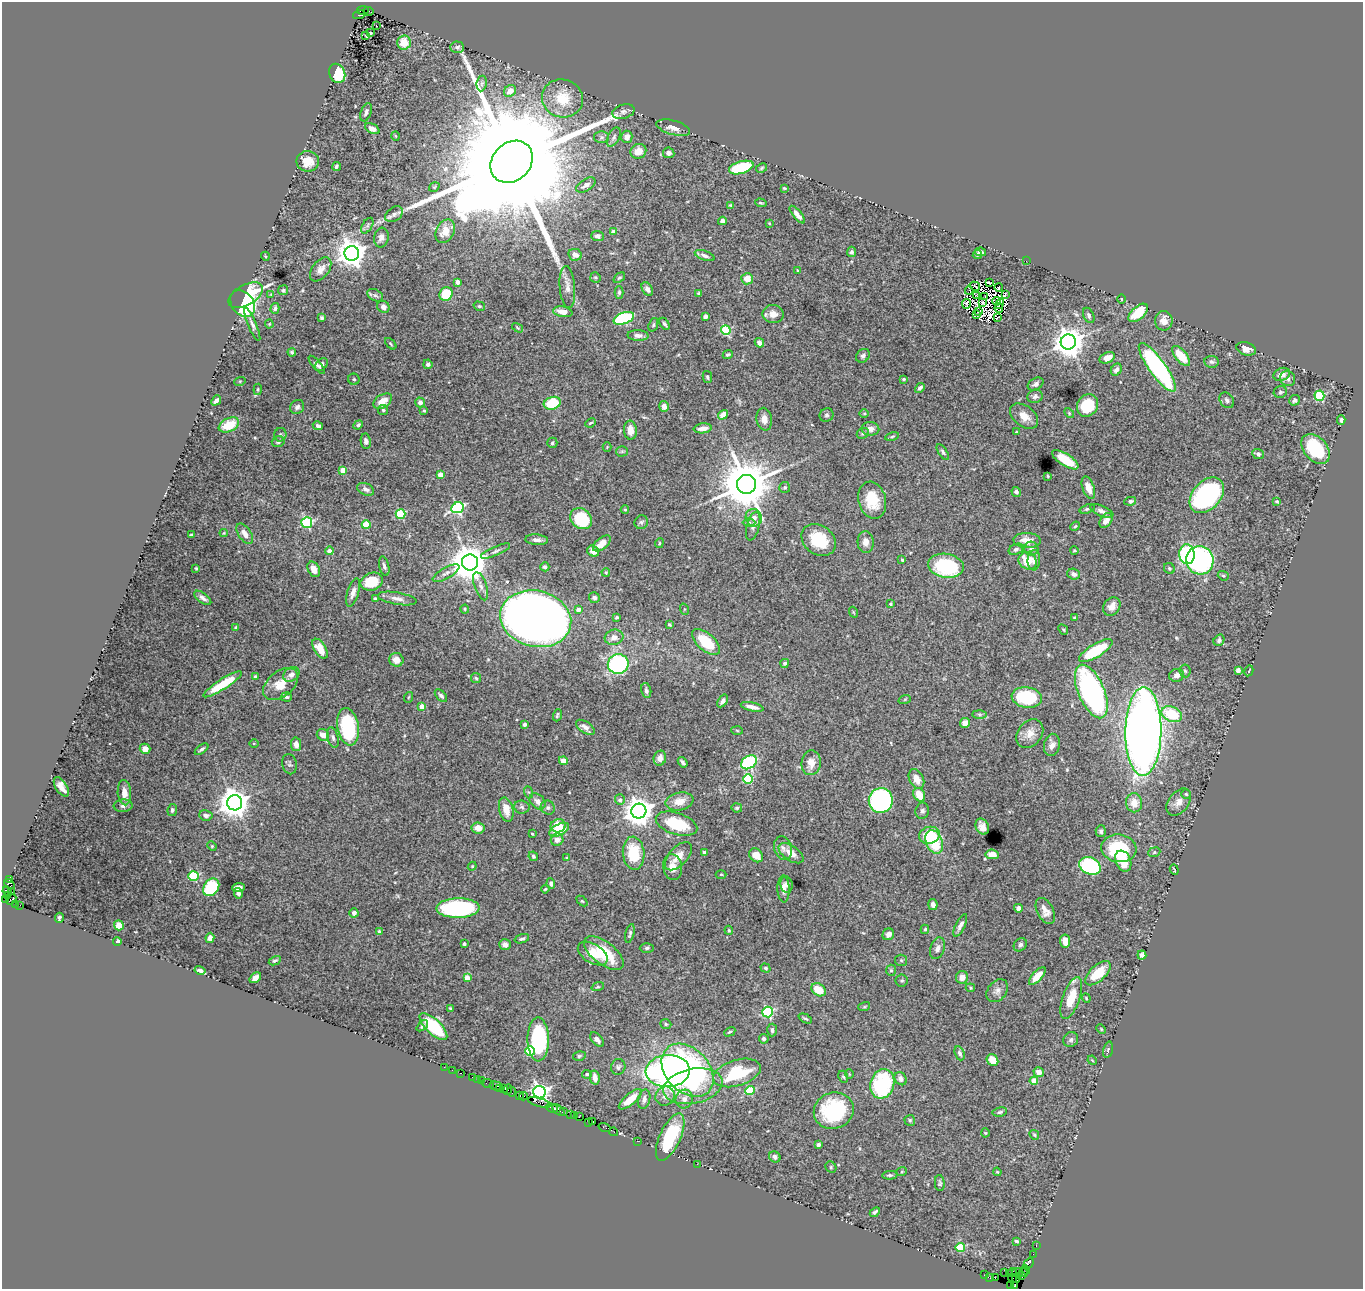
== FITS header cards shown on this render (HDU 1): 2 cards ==
NAXIS1  =                 1361
NAXIS2  =                 1287

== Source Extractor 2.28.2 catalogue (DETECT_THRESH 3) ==
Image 1361 x 1287 px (HDU 1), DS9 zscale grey, 1 PNG px = 1 image px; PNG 1365 x 1291 px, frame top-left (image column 1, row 1287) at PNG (2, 2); each listed source drawn as its Kron ellipse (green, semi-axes under 4 px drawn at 4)
Background 2.77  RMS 0.035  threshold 0.104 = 3 sigma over >= 5 px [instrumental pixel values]
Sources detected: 515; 7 with non-positive FLUX_AUTO (blend fragments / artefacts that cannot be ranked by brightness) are neither listed nor drawn; of the other 508, the 500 brightest by FLUX_AUTO listed and drawn (8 fainter detections omitted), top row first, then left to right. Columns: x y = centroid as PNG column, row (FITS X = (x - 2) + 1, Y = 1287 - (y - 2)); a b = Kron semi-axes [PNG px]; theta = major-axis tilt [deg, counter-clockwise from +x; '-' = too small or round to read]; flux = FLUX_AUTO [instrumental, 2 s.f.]
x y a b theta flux
363 10 6 3 6 480
369 11 5 3 - 530
359 15 6 3 15 530
377 26 3 2 - 8.3
370 33 3 3 - 2.7
366 35 4 2 - 2.8
404 42 7 6 - 36
457 47 7 6 - 5.4
337 73 10 8 -68 87
482 83 8 5 83 5.4
510 91 6 5 - 19
562 98 21 19 -17 61
366 112 9 5 70 7.5
623 112 11 7 15 8.9
673 128 17 7 -16 21
372 129 8 4 -26 13
395 136 5 3 - 2.2
602 137 7 6 - 5.6
614 137 10 6 61 7.8
627 137 6 5 - 15
638 151 8 7 - 31
669 153 6 5 - 6.8
308 161 11 10 - 38
512 162 23 19 44 160000
336 166 4 3 - 4.5
741 167 12 6 16 150
761 168 6 4 28 3.4
586 185 11 6 32 10
434 187 5 3 - 2.2
784 188 4 3 - 2.3
761 203 6 3 -17 2.8
730 205 4 4 - 2.3
394 214 10 7 37 8.7
797 214 11 4 -51 14
722 221 4 4 - 12
769 223 3 2 - 1.8
367 226 8 5 59 5.3
445 231 12 9 63 30
613 232 4 4 - 14
597 236 6 5 - 10
381 238 10 7 82 11
851 252 5 4 - 5.5
981 252 5 4 - 6.7
352 253 7 7 - 3000
977 254 5 4 - 4.8
575 255 7 6 - 16
265 256 4 3 - 2
705 256 10 4 -21 8.7
1026 261 2 2 - 3.7
321 269 14 8 52 15
797 270 4 3 - 1.8
595 277 5 5 - 3.4
619 278 6 4 39 3.5
747 279 5 5 - 27
457 282 4 4 - 15
989 282 3 2 - 4.2
975 286 5 2 - 3.5
567 287 21 7 -85 18
999 287 4 2 - 4.8
647 289 7 5 -56 8.4
283 290 5 5 - 3.5
969 291 4 3 - 2.8
619 292 6 4 -90 4.4
271 294 4 4 - 2.1
446 294 7 6 - 78
699 294 4 3 - 4.4
1006 294 4 2 - 2.7
246 295 19 10 29 200
375 295 8 5 -28 6.4
976 295 3 2 - 2.4
985 296 3 2 - 2
1121 299 4 3 - 2.1
997 301 4 2 - 3.7
983 302 3 2 - 3.5
243 303 15 10 -51 170
966 304 5 3 - 4.1
1000 304 5 2 - 3.6
479 306 6 4 -15 3.3
383 307 6 5 - 11
275 308 5 4 - 4.9
999 308 5 2 - 2
979 311 3 2 - 3
563 312 10 5 -10 21
1138 313 12 6 42 62
773 314 10 9 - 20
976 315 4 2 - 3.1
1089 315 8 5 -66 6.1
705 316 4 4 - 9.1
998 317 3 2 - 2.4
322 318 4 3 - 4.3
624 318 11 5 19 240
1164 321 9 9 - 22
252 324 18 4 -67 8.2
269 324 4 4 - 2.5
665 324 7 4 -58 4.6
653 325 7 4 72 3.7
518 328 6 3 -32 2.6
726 330 5 4 - 140
638 335 10 5 -2 9.9
1068 342 7 7 - 3800
759 343 5 4 - 15
391 344 7 3 -46 3.1
1246 349 10 6 -17 15
292 352 4 3 - 3.4
728 354 5 4 - 3.4
863 356 7 6 - 6.6
1181 356 12 5 -50 59
1107 358 8 5 23 26
1212 362 7 6 - 5.3
428 364 5 4 - 6.8
317 365 11 4 -49 8.3
321 365 7 5 48 7.3
1157 367 29 8 -54 460
1116 370 6 5 - 11
1282 374 8 6 21 18
707 377 6 4 -79 4.4
1288 378 8 7 - 11
354 379 6 5 - 4.1
904 379 4 3 - 3.1
240 381 6 3 18 2.3
1036 384 8 5 30 7.6
920 388 6 4 43 7.2
258 389 5 3 - 3.1
1280 392 7 6 - 4.9
1035 396 8 6 25 7.5
1319 396 5 5 - 140
216 400 5 3 - 8.4
1227 400 8 6 -51 7.4
1294 400 5 5 - 6.1
383 401 10 6 33 30
420 402 5 5 - 9.7
552 403 9 6 18 86
1087 405 12 10 53 68
664 406 5 5 - 14
297 407 7 6 - 7.3
383 410 5 5 - 4.6
424 411 4 3 - 2.4
864 413 5 3 - 2.2
1069 413 6 3 -47 2.5
723 415 5 4 - 23
827 415 7 6 - 5.7
1024 416 16 10 -38 26
764 419 11 7 -80 19
1341 420 5 3 - 5.1
590 423 6 3 27 3.1
229 425 11 6 25 62
358 425 5 4 - 4.4
318 426 5 4 - 6.3
703 428 9 5 6 16
870 429 9 7 -4 13
630 430 9 6 -86 22
1016 432 3 3 - 2
863 433 6 5 - 5
280 435 7 6 - 4.5
892 436 7 3 12 2.9
366 441 8 5 -82 8
278 442 6 5 - 5.8
552 443 5 5 - 4.6
607 447 4 4 - 2.1
1316 449 17 11 -49 110
622 451 5 5 - 3.6
943 452 9 4 -57 5.4
1258 454 6 5 - 9
1065 460 15 6 -32 67
343 470 4 4 - 49
441 475 4 4 - 37
1048 476 4 3 - 2.4
747 484 9 9 - 15000
785 487 5 5 - 4.7
1088 488 12 6 -70 24
366 489 9 5 -25 9.4
1016 492 5 4 - 6.6
1207 495 20 14 48 480
872 500 19 13 -75 63
1130 501 6 4 11 6.4
1277 501 4 3 - 2.9
457 508 6 5 - 400
1087 509 8 4 18 3.9
625 510 4 3 - 3.6
1102 511 12 5 -24 9.3
401 514 5 4 - 140
754 518 9 8 - 15
581 519 11 9 -43 110
1106 520 8 5 54 16
641 522 7 6 - 5.1
749 522 6 4 -1 4
307 523 5 5 - 230
366 525 4 4 - 83
753 526 15 6 74 13
1075 526 5 4 - 2.4
224 533 4 4 - 1.9
245 534 11 6 -56 17
191 535 4 2 - 3.1
537 540 11 5 -4 11
819 540 18 14 -37 88
1027 540 13 7 -3 28
866 542 11 8 -87 18
602 543 10 5 40 30
659 543 5 3 - 2.5
1016 549 7 5 25 6.8
1031 549 7 7 - 10
1074 550 4 3 - 2.7
329 551 4 4 - 18
496 551 16 4 24 8
593 551 6 5 - 22
1187 554 10 7 -84 280
902 560 4 3 - 4.1
1034 560 10 6 86 10
1200 560 14 13 - 610
1028 561 9 8 - 48
470 562 8 8 - 6400
384 566 10 5 -76 6.5
946 566 18 12 -9 190
545 567 4 4 - 6.2
196 568 3 2 - 2.3
1169 568 6 5 - 3.8
314 569 8 5 -64 25
606 572 4 3 - 2.6
446 573 15 5 29 11
1074 574 6 5 - 10
1223 576 6 4 -21 3.4
372 582 11 8 20 73
481 586 15 6 -71 12
353 592 15 5 73 13
203 598 10 5 -36 9
375 598 4 3 - 3.2
594 598 5 5 - 6.6
397 599 19 6 -10 15
891 604 4 3 - 3.4
1112 606 10 8 52 18
465 609 4 4 - 2.5
578 609 4 4 - 14
684 609 6 3 -72 2.6
853 612 5 3 - 2.2
616 617 4 3 - 3
1074 617 4 3 - 2.9
536 619 36 28 -13 4800
669 624 4 3 - 3.4
236 628 4 3 - 6.6
1063 630 5 4 - 3.1
614 637 9 7 17 18
1219 640 6 5 - 6.1
706 642 17 8 -41 83
320 649 11 6 -58 34
1096 651 19 6 31 120
396 660 7 7 - 19
785 663 4 4 - 4.7
618 664 10 10 - 310
1238 670 4 4 - 8.7
1185 671 6 5 - 4.4
1249 671 5 2 - 2.1
291 674 8 6 34 15
1177 675 7 6 - 9.9
255 676 3 3 - 4
476 678 5 5 - 3.6
222 684 22 5 32 83
281 684 20 12 39 43
646 690 8 5 -78 7
1091 691 28 13 -67 470
441 696 7 4 -46 5.4
286 697 5 4 - 5.4
409 697 5 3 - 2.5
1027 697 15 10 -9 140
905 699 6 4 19 2.9
723 701 7 4 57 6.1
422 706 4 4 - 23
752 707 12 4 -13 14
979 714 7 4 -1 4.7
1172 714 11 7 -24 100
557 715 6 3 70 3.9
965 723 5 4 - 17
525 724 4 4 - 5.6
348 727 19 10 -80 190
585 727 11 5 -33 13
737 730 6 4 -3 2.8
1143 731 44 18 89 2800
1030 733 16 12 51 28
323 735 6 5 - 17
333 737 10 5 -75 7.3
254 744 5 3 - 2.1
296 744 7 5 -78 15
1052 745 11 8 79 15
145 749 5 5 - 16
202 749 8 3 37 5.4
660 758 7 6 - 17
563 761 4 4 - 18
683 762 5 3 - 5.4
749 762 8 6 34 230
811 763 12 9 86 26
290 764 10 7 -77 5.5
748 779 5 4 - 130
916 779 10 7 -63 25
61 787 11 5 -57 19
528 792 6 4 -70 3.1
124 793 12 6 -86 21
1186 794 5 4 - 3.3
919 795 7 5 -57 41
620 800 5 5 - 7.7
538 801 9 6 -45 13
679 801 14 9 13 29
881 801 12 12 - 500
1179 802 15 10 51 22
235 803 7 7 - 3500
1134 803 9 8 - 28
123 806 9 6 3 8.3
522 807 8 6 -7 6.8
548 808 7 6 - 6.3
737 808 5 4 - 3.7
172 810 6 4 83 5.5
506 810 12 7 -76 35
639 811 7 7 - 3100
922 811 8 7 - 7.5
206 815 6 5 - 9.1
676 824 21 11 -18 110
558 826 7 6 - 52
982 827 8 6 -63 17
478 828 7 5 -9 23
559 830 11 5 27 55
1101 831 6 5 - 5.5
532 834 3 2 - 2.3
929 835 10 8 14 77
557 840 6 6 - 13
934 842 12 8 -69 120
212 846 5 4 - 2.7
783 848 12 9 -74 12
1119 848 18 13 -7 160
704 852 4 3 - 6.6
1154 852 6 4 23 3.9
634 853 16 11 -85 88
791 853 14 7 -34 25
992 854 7 5 -6 26
756 855 8 6 -48 30
533 856 5 4 - 3.9
678 856 17 9 47 27
567 857 4 2 - 1.9
1123 861 11 7 -67 46
472 866 4 4 - 2.2
1090 866 11 8 -24 260
673 867 13 9 -79 24
1174 870 5 2 - 2.1
721 874 5 3 - 2.3
193 876 5 5 - 170
9 879 3 2 - 83
9 884 6 4 -33 280
551 884 5 4 - 6.8
787 885 8 6 -82 7.5
211 887 9 7 54 140
238 887 6 4 5 17
545 889 4 3 - 2.5
784 889 13 6 -88 15
7 891 4 3 - 360
11 891 2 2 - 140
238 893 5 4 - 8.3
8 896 4 3 - 270
5 899 4 2 - 190
11 899 6 4 47 340
582 901 6 4 -43 2.5
15 904 3 2 - 92
933 904 5 4 - 13
20 905 2 2 - 800
458 908 21 10 1 340
1018 908 4 4 - 13
1045 911 14 8 -62 18
354 913 4 4 - 10
59 918 5 3 - 4.2
119 925 5 4 - 37
960 925 12 4 63 11
925 929 4 3 - 2.9
729 930 4 3 - 2.7
379 932 4 3 - 5.2
630 933 10 4 76 5.1
888 934 6 5 - 9.1
210 938 5 4 - 10
522 939 7 4 17 5.7
117 941 4 3 - 7.2
1065 941 6 5 - 22
464 944 3 3 - 4.2
505 944 6 5 - 12
1020 945 7 6 - 7
647 948 7 5 1 4.5
937 948 11 7 72 11
604 953 23 11 -37 92
593 954 16 9 -31 36
1142 955 4 4 - 12
901 960 6 5 - 4.1
275 961 6 4 27 4
766 968 5 4 - 4.4
200 970 6 4 -14 6.1
891 970 5 5 - 4.3
1098 973 15 8 43 58
1037 976 11 5 47 26
962 977 6 6 - 16
255 978 6 4 37 15
467 978 4 4 - 31
902 980 6 6 - 4.7
598 987 6 4 17 3.2
970 988 5 4 - 2.6
818 990 8 6 -35 40
997 991 13 9 51 12
1071 998 22 8 71 52
1086 998 5 4 - 2.6
864 1007 6 4 18 2.7
450 1008 4 3 - 2.9
768 1012 5 5 - 260
805 1019 7 3 -26 4.2
666 1024 6 4 -19 4.4
422 1026 7 4 42 5
433 1026 18 7 -43 150
1101 1029 5 3 - 2.3
772 1030 6 5 - 7
730 1032 6 3 29 3.4
538 1039 22 10 -89 220
764 1039 5 4 - 4.9
597 1040 8 5 -47 10
1071 1040 8 7 - 7.2
1108 1050 8 4 74 4.3
530 1051 5 4 - 120
960 1053 7 4 -68 6.8
579 1056 6 4 16 3.7
992 1060 6 5 - 30
1092 1060 5 3 - 2.2
444 1067 2 2 - 53
618 1067 8 7 - 6.5
452 1070 2 2 - 30
688 1070 30 21 -47 700
668 1071 22 16 3 770
1039 1072 5 5 - 18
460 1073 3 2 - 90
737 1073 24 13 17 140
587 1074 5 4 - 3.6
849 1074 5 3 - 1.9
472 1077 2 2 - 77
843 1077 6 4 -67 3.5
595 1078 7 5 -79 17
477 1079 2 2 - 50
901 1079 7 5 -55 11
481 1081 3 3 - 330
1034 1081 4 4 - 55
488 1084 6 2 -18 73
882 1084 15 12 73 200
496 1086 6 3 -16 350
693 1086 30 17 12 110
500 1088 3 3 - 400
504 1089 3 2 - 220
508 1090 5 3 - 170
750 1090 5 4 - 81
511 1092 5 2 - 340
539 1092 6 6 - 1000
520 1095 3 3 - 270
523 1096 4 3 - 310
665 1096 10 9 - 14
630 1099 14 5 40 41
644 1099 10 6 78 12
684 1099 9 8 - 14
539 1103 12 4 -16 940
552 1108 6 2 -24 680
558 1110 7 3 -39 800
834 1111 20 18 21 200
563 1112 4 3 - 500
1000 1112 7 4 10 5
571 1115 3 2 - 150
575 1115 3 2 - 160
579 1117 2 2 - 58
910 1120 5 5 - 3.9
593 1121 3 3 - 190
588 1122 3 3 - 160
604 1127 6 2 -18 200
614 1132 4 2 - 210
985 1133 4 4 - 2.2
1034 1135 5 4 - 2.9
670 1137 26 10 65 140
637 1141 2 2 - 79
818 1145 4 4 - 7.2
775 1157 6 5 - 7.2
697 1164 2 2 - 110
831 1167 6 5 - 3.6
902 1171 5 3 - 2.3
997 1172 4 3 - 2.3
890 1175 8 4 4 4.6
940 1183 8 5 -84 4.7
875 1212 6 3 43 4.9
1017 1241 3 3 - 4.7
1036 1245 3 2 - 130
960 1247 4 4 - 95
1033 1254 2 2 - 56
1029 1263 5 2 - 110
1025 1270 5 2 - 93
1012 1272 4 3 - 290
1017 1272 5 2 - 450
1023 1272 5 2 - 160
1005 1273 2 2 - 63
1009 1273 3 2 - 330
984 1275 3 2 - 110
1021 1276 4 3 - 270
990 1278 4 2 - 190
995 1278 2 2 - 150
1013 1278 5 3 - 190
1016 1279 4 3 - 170
1010 1285 3 2 - 58
1015 1285 4 3 - 160
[8 fainter detections neither listed nor drawn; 7 non-positive-flux detections neither listed nor drawn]